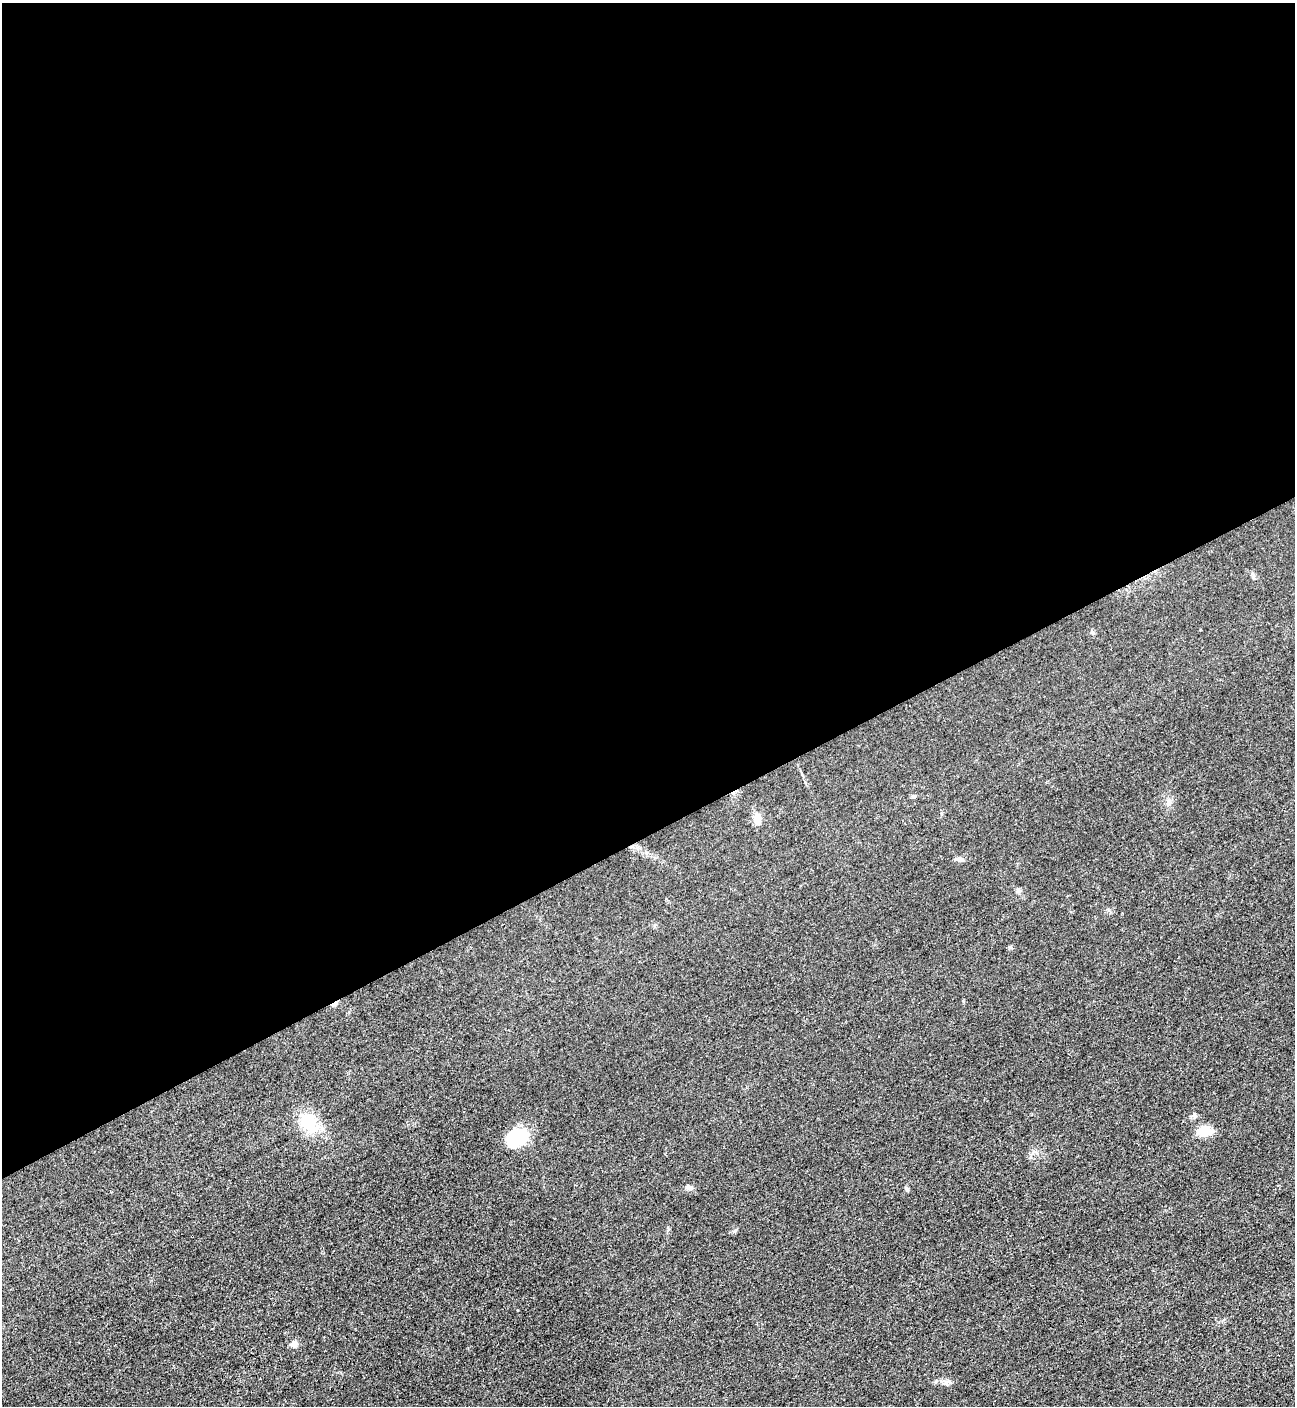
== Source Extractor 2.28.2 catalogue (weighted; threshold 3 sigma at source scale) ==
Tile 2 of 4 x 4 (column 2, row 1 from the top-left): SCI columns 1596-2888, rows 4225-5628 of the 5634 x 5651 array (HDU 1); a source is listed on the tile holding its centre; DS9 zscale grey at full resolution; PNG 1297 x 1408 px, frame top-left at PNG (2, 3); no overlay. Shown black and unused: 59% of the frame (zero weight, under 3 of 4 exposures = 1% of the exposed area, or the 3 px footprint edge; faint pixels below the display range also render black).
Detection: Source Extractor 2.28.2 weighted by HDU 2 'WHT'; one run over the whole footprint, this tile lists its part. Background 0.0194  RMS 0.0041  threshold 0.0184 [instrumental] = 3 sigma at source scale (4.5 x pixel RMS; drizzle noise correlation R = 1.50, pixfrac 1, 0.05/0.05 arcsec/px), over >= 5 px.
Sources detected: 12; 1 cosmic-ray / hot-pixel residue — not listed; the other 11 listed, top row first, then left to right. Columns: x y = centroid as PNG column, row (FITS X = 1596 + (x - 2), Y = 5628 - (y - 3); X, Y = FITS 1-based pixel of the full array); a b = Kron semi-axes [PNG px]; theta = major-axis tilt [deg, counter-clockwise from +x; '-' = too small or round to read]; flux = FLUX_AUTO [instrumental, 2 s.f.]
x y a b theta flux
1092 632 5 5 - 0.65
913 796 6 5 - 0.7
1169 803 13 6 -86 1.8
757 819 15 9 -81 3.6
960 859 10 5 -6 1.3
308 1122 25 20 -62 14
1206 1131 17 13 -3 5.7
517 1138 23 18 29 15
689 1187 10 6 -1 1.5
907 1189 6 5 - 0.71
294 1344 8 8 - 2.3
Unlisted compact peaks at least as high as the median listed source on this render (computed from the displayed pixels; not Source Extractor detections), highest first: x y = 735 1231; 1010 947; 946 1383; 963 1001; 518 1310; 1253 575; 668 1229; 1018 891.